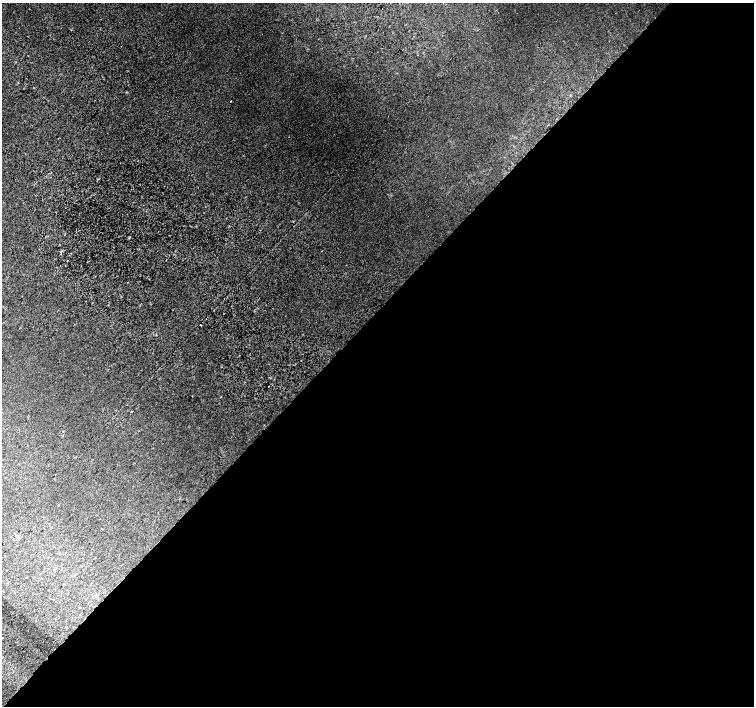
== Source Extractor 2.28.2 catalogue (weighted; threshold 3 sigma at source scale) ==
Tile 12 of 4 x 4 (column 4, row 3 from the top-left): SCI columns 4544-6046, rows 1673-3079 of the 6074 x 6092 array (HDU 1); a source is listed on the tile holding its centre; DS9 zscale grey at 2 x 2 block average (1 PNG px = mean of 2 x 2 image px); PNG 756 x 708 px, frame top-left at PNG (2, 3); no overlay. Shown black and unused: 56% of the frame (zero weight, under 2 of 3 exposures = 2% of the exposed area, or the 3 px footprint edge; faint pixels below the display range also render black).
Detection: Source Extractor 2.28.2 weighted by HDU 2 'WHT'; one run over the whole footprint, this tile lists its part. Background 0.0316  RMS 0.0079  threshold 0.0358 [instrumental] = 3 sigma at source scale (4.5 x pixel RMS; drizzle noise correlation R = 1.50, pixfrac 1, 0.0396/0.0396 arcsec/px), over >= 5 px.
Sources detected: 5; all 5 listed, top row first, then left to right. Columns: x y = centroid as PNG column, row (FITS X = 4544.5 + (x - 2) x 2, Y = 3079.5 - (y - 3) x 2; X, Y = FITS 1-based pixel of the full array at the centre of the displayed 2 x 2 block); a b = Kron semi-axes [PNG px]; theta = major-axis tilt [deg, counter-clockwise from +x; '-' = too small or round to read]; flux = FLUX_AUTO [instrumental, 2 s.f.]
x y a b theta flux
230 101 2 2 - 0.99
268 386 2 2 - 1
131 411 3 2 - 0.92
63 432 2 2 - 0.88
2 638 2 2 - 4.2